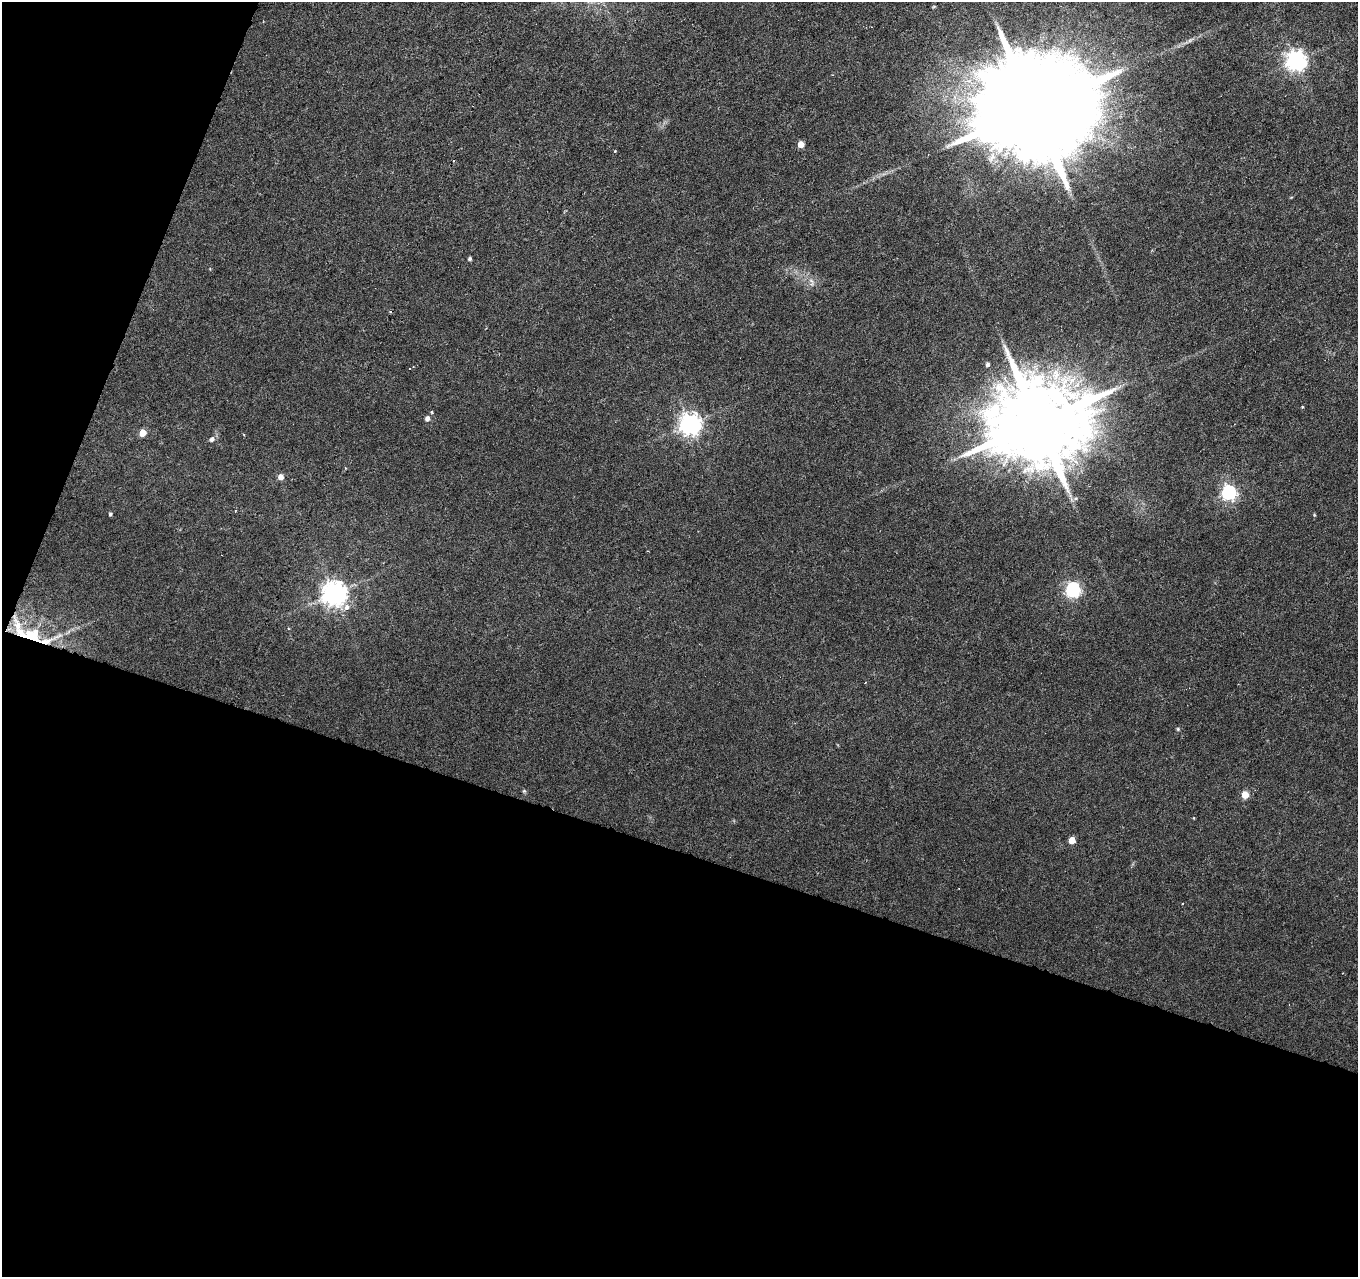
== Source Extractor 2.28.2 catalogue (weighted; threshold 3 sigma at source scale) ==
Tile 3 of 2 x 2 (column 1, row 2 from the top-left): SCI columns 1-1356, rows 106-1380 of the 2712 x 2778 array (HDU 1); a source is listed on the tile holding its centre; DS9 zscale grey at full resolution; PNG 1360 x 1279 px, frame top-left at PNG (2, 2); no overlay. Shown black and unused: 38% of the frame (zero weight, under 3 of 6 exposures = <1% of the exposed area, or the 3 px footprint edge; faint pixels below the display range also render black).
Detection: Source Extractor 2.28.2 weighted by HDU 2 'WHT'; one run over the whole footprint, this tile lists its part. Background 0.00976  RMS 0.0018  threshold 0.00743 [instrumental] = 3 sigma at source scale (4.09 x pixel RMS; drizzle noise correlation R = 1.36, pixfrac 0.8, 0.0396/0.0396 arcsec/px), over >= 5 px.
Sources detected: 37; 3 cosmic-ray / hot-pixel residue — not listed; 3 inside a brighter listed object's ellipse — not listed separately; the other 31 listed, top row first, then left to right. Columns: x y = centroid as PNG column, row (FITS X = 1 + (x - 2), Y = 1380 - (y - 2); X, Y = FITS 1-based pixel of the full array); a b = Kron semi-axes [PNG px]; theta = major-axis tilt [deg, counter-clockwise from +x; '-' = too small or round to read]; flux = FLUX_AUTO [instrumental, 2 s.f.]
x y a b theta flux
871 27 2 2 - 0.11
1190 40 10 4 33 0.5
1296 61 7 7 - 99
1034 108 29 25 45 6900
801 144 5 4 - 2.2
615 151 3 3 - 0.15
470 259 4 4 - 0.32
812 282 13 6 -77 0.81
390 311 4 3 - 0.17
987 364 5 5 - 0.39
410 368 4 2 - 0.12
1302 407 3 3 - 0.15
432 412 5 3 - 0.16
427 418 5 5 - 0.83
1038 423 24 21 23 3400
690 424 8 7 - 110
143 433 5 5 - 2.4
211 439 7 6 - 0.58
281 477 5 5 - 1.4
1229 492 6 6 - 41
1076 498 6 4 44 0.29
110 514 4 4 - 0.33
1073 589 7 6 - 38
334 594 8 8 - 170
347 607 8 7 - 0.9
31 637 27 18 -12 7.5
1178 729 5 4 - 0.21
524 791 6 5 - 0.23
1245 795 5 5 - 3.2
1194 818 5 3 - 0.11
1072 840 5 5 - 2.6
Overlapping masked pixels (flux is a lower limit): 1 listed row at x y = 31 637